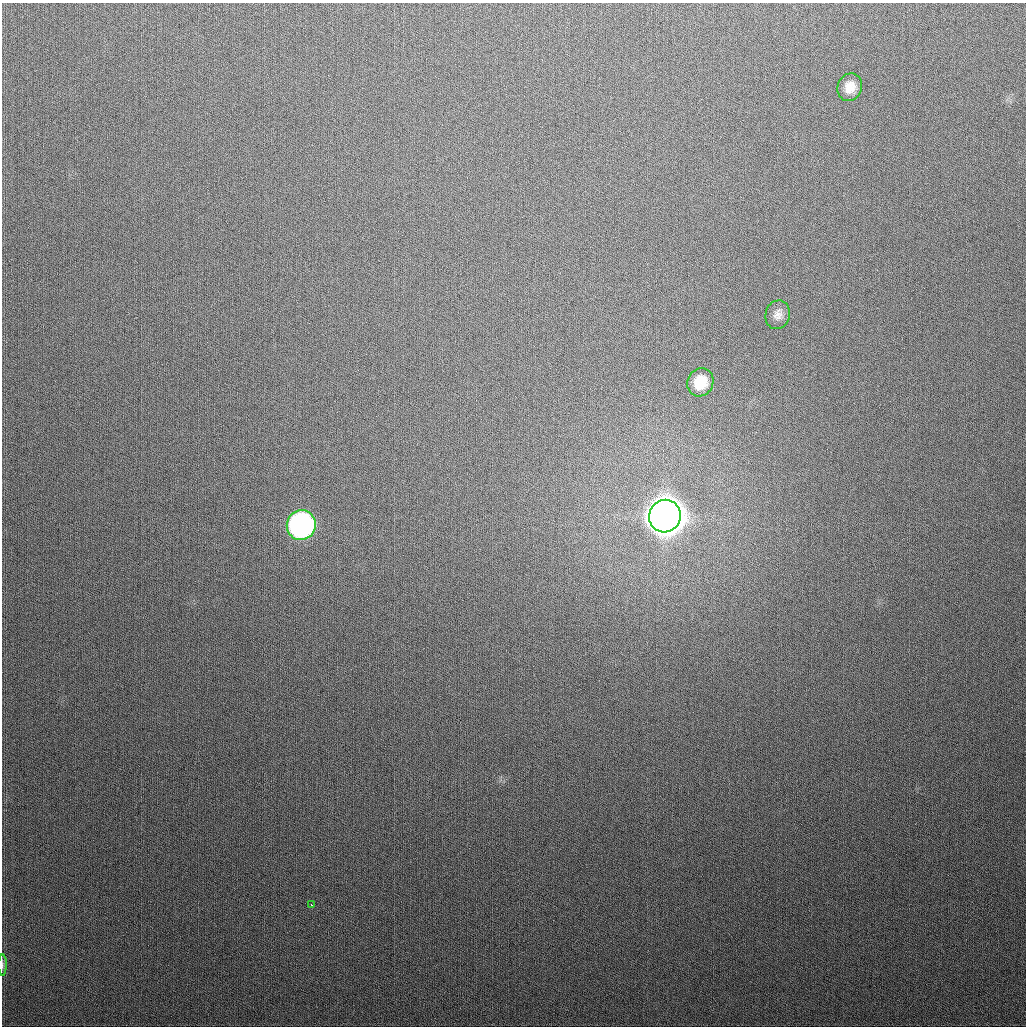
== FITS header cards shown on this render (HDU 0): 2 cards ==
NAXIS1  =                 1024
NAXIS2  =                 1024

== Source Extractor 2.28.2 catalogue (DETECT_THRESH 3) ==
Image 1024 x 1024 px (HDU 0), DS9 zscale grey, 1 PNG px = 1 image px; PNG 1028 x 1028 px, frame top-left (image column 1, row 1024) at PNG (2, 3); each listed source drawn as its Kron ellipse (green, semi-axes under 4 px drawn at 4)
Background 331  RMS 13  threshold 37.9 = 3 sigma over >= 5 px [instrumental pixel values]
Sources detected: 7; all 7 listed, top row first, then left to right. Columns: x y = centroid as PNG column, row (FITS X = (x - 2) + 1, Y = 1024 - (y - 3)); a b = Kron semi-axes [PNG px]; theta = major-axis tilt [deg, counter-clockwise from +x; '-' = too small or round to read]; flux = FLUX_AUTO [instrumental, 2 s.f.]
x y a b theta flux
850 87 14 12 67 1.2e+04
778 315 14 12 76 6.9e+03
700 382 14 13 - 2.1e+04
665 516 16 16 - 3.3e+06
301 525 15 14 - 3.6e+05
311 905 3 2 - 1.6e+03
2 965 11 4 90 2.0e+03
At the frame edge (FLAGS 8, measured only in part): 1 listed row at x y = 2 965